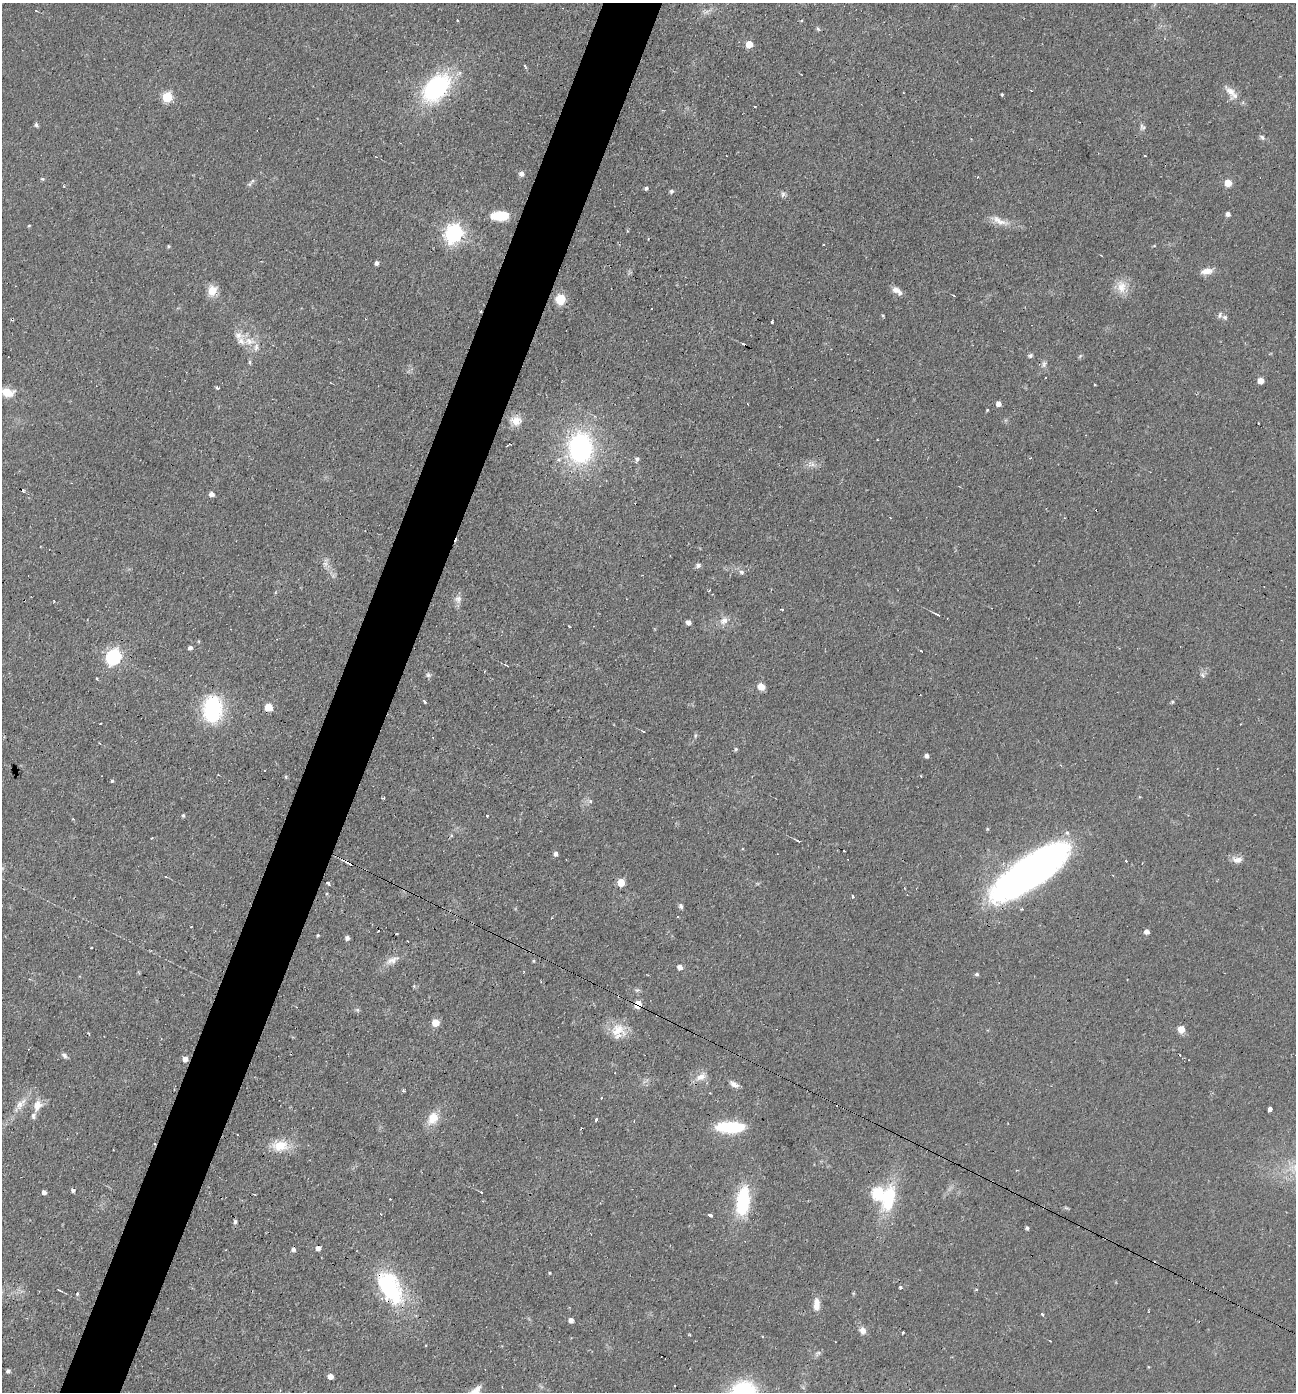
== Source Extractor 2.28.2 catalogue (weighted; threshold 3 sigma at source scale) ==
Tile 7 of 4 x 4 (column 3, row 2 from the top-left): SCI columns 2722-4015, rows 2783-4172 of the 5577 x 5563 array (HDU 1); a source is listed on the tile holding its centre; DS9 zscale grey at full resolution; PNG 1298 x 1394 px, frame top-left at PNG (2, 3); no overlay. Shown black and unused: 5% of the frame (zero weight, under 2 of 3 exposures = <1% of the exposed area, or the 3 px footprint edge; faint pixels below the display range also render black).
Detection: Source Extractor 2.28.2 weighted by HDU 2 'WHT'; one run over the whole footprint, this tile lists its part. Background 0.0587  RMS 0.0051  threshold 0.0227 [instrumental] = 3 sigma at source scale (4.5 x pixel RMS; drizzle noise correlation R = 1.50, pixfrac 1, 0.05/0.05 arcsec/px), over >= 5 px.
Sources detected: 190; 2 inside a brighter object's white glare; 22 cosmic-ray / hot-pixel residue — not listed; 5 inside a brighter listed object's ellipse — not listed separately; the other 161 listed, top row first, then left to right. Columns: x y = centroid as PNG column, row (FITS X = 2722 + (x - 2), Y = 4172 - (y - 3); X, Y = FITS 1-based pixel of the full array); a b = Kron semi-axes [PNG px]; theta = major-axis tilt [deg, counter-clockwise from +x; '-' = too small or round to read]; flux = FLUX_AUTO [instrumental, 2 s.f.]
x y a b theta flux
36 11 3 2 - 0.36
708 11 13 4 23 1.9
457 20 3 3 - 0.52
818 29 8 4 -54 0.79
749 44 5 5 - 9.2
525 66 4 2 - 0.85
436 88 31 20 47 67
1031 90 3 2 - 0.25
1231 91 22 11 -53 5.7
903 93 3 2 - 0.62
1002 95 3 3 - 0.75
167 97 6 5 - 34
754 106 2 2 - 0.52
36 125 6 4 -56 0.98
1142 127 9 7 -63 1.6
1262 137 8 5 -32 1.3
521 174 5 5 - 2.6
42 179 5 4 - 0.73
1228 183 8 7 - 4.9
249 184 9 5 49 1.2
646 188 4 3 - 1.1
671 191 5 5 - 1.3
783 194 10 5 84 1.2
1228 214 5 5 - 2
502 215 18 11 -2 10
999 221 28 9 -25 6.2
29 226 4 3 - 0.48
454 233 7 7 - 220
168 246 4 3 - 0.64
1154 246 5 3 - 0.47
376 263 4 4 - 1.8
1207 271 16 7 8 4.3
1121 287 21 14 -84 7.4
212 291 13 10 80 6.8
897 291 14 7 -37 3.3
954 296 4 2 - 0.36
560 299 12 11 - 7.7
1220 315 9 5 75 1.3
883 316 5 3 - 0.46
1225 317 7 6 - 1.3
772 322 3 3 - 1.2
249 341 18 9 -3 6.3
1030 356 7 5 22 1.1
1080 356 7 4 45 0.72
250 362 6 4 -89 0.78
1044 364 10 7 66 1.9
1046 377 3 3 - 1
1261 380 5 5 - 6.1
1094 384 3 2 - 0.48
217 388 3 3 - 1.9
7 392 14 10 -13 8.1
998 404 5 5 - 2.9
987 410 3 3 - 0.48
516 421 16 13 -17 5.9
580 448 26 21 88 93
637 459 6 5 - 1.5
812 464 12 7 -23 2.7
211 494 5 5 - 2.8
325 563 15 7 77 2.5
698 565 6 6 - 1.5
741 572 7 6 - 1.5
709 590 4 2 - 0.41
458 599 11 10 - 2.9
937 614 9 3 -26 1.2
724 621 13 9 41 3.6
688 622 4 4 - 2.5
190 648 5 4 - 1.7
921 651 2 2 - 0.57
113 657 7 6 - 130
507 665 8 3 -29 0.7
428 675 7 6 - 1.3
1202 675 7 5 -38 1.1
761 687 7 6 - 4.5
424 701 4 3 - 0.94
1173 701 5 4 - 0.7
268 707 5 5 - 13
212 709 25 16 88 55
1241 724 3 2 - 0.49
643 731 4 3 - 0.52
695 735 7 4 81 0.79
99 743 3 2 - 0.38
736 749 5 4 - 0.84
926 756 5 4 - 1.7
265 770 3 3 - 0.94
112 781 4 3 - 0.71
383 798 5 2 - 0.44
590 801 6 6 - 1.2
183 815 4 4 - 0.77
487 815 3 2 - 0.86
73 819 3 2 - 1
987 829 5 4 - 0.57
798 841 4 3 - 1
844 850 3 2 - 0.6
556 854 4 4 - 2
1237 860 14 8 -6 3.6
1030 872 74 23 35 300
166 877 4 2 - 0.43
621 882 5 5 - 13
328 883 5 3 - 1.3
904 888 3 2 - 0.44
853 897 4 3 - 0.92
681 906 6 5 - 1.2
191 926 3 2 - 0.54
1146 932 5 5 - 2.6
396 933 2 2 - 0.56
318 935 4 3 - 0.57
347 938 4 4 - 2
392 960 22 9 26 4.8
533 961 4 4 - 0.56
680 967 5 5 - 2.7
977 974 5 5 - 1.1
414 986 5 4 - 0.6
637 990 8 5 24 1
638 1004 5 5 - 10
357 1010 6 5 - 0.93
435 1023 5 5 - 11
1181 1029 5 5 - 8.7
618 1030 21 19 -9 10
161 1038 3 3 - 0.45
64 1055 8 5 -41 1.5
185 1059 5 5 - 3
701 1077 18 9 33 4.8
734 1084 13 6 -32 2.7
404 1091 4 3 - 0.59
601 1098 3 2 - 0.47
20 1105 16 10 51 5
37 1105 16 10 67 5.6
1270 1109 4 3 - 8.9
433 1118 17 12 60 8.3
596 1120 3 3 - 3.4
730 1127 27 10 -1 32
280 1146 20 13 2 12
113 1150 2 2 - 0.31
73 1190 4 4 - 1.4
44 1192 4 4 - 1.9
481 1192 4 2 - 0.44
878 1193 6 6 - 48
743 1201 30 13 85 34
1066 1208 8 3 -13 0.69
381 1214 3 3 - 0.61
710 1215 4 3 - 2.5
235 1221 5 4 - 1.2
1027 1228 4 4 - 1
318 1248 5 4 - 3
293 1249 5 4 - 1.6
550 1273 4 3 - 0.41
390 1287 40 23 -61 54
900 1287 3 3 - 2.4
59 1290 4 2 - 0.7
77 1294 5 4 - 0.66
816 1304 14 7 88 5.4
1042 1314 3 3 - 1.2
571 1320 4 4 - 2.9
863 1330 10 8 -55 3.1
903 1332 3 2 - 0.76
1050 1341 3 2 - 0.3
818 1353 10 6 30 1.5
1148 1367 3 3 - 0.41
8 1371 4 4 - 1.4
330 1376 5 4 - 3.5
675 1386 3 2 - 0.84
Overlapping masked pixels (flux is a lower limit): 3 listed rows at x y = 638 1004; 185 1059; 390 1287
Isophote crosses this tile's border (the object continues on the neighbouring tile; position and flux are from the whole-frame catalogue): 1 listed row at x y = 7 392